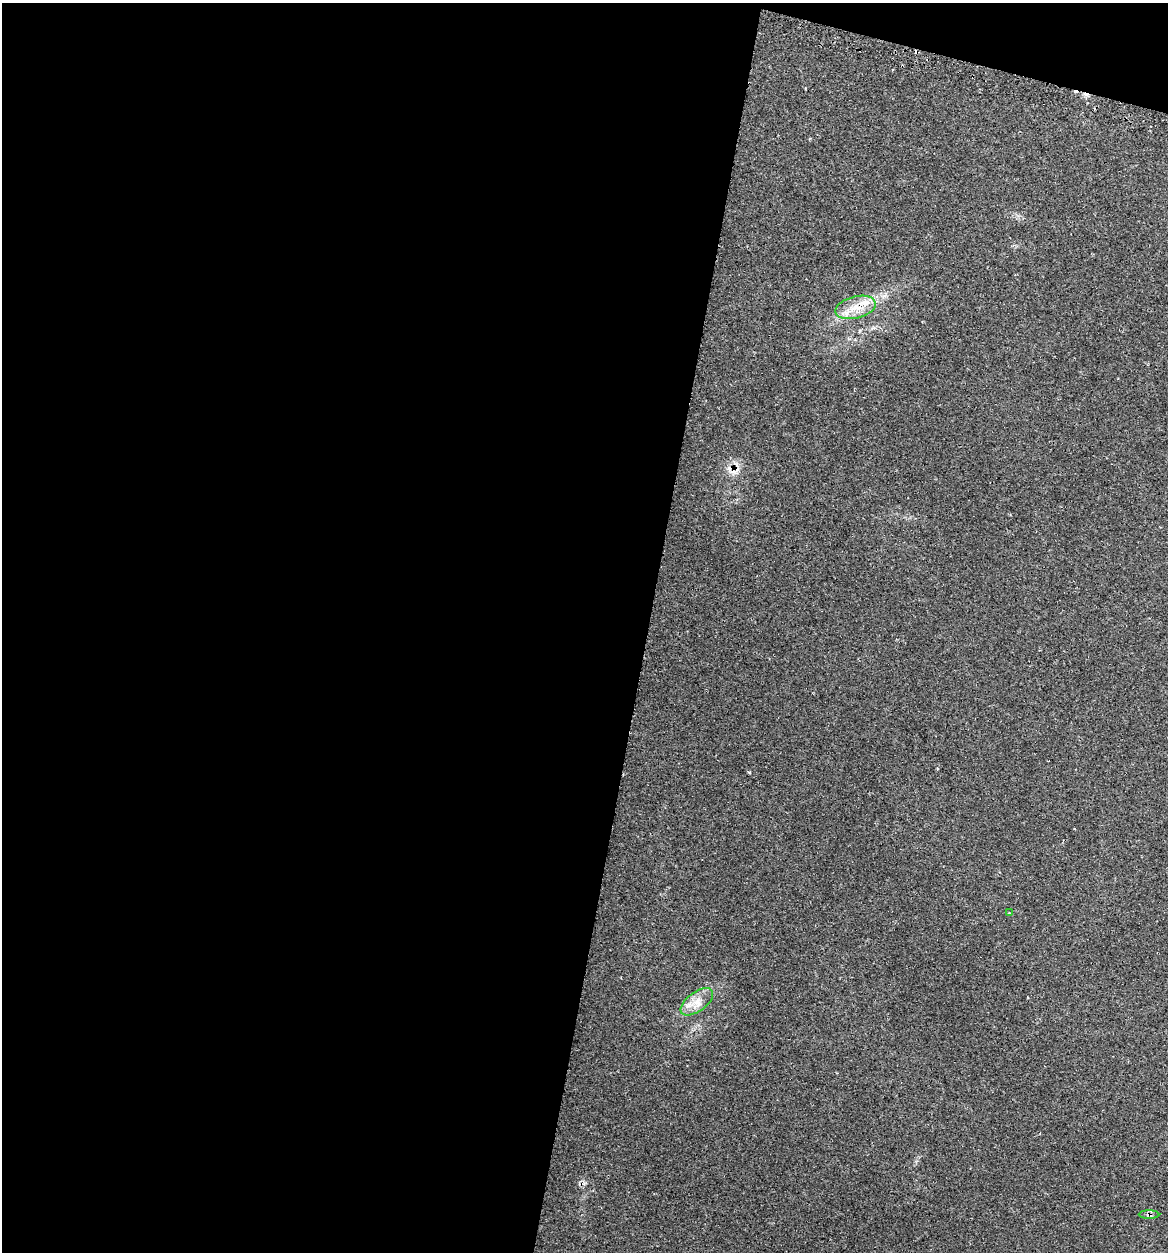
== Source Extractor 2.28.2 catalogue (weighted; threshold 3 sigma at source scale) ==
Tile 1 of 4 x 4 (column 1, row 1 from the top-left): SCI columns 123-1288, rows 3783-5032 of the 5031 x 5032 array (HDU 1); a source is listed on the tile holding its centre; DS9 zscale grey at full resolution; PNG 1170 x 1254 px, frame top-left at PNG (2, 3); each listed source drawn as its Kron ellipse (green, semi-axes under 4 px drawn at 4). Shown black and unused: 57% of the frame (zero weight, under 2 of 3 exposures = <1% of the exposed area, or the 3 px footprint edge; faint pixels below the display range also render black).
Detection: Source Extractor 2.28.2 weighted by HDU 2 'WHT'; one run over the whole footprint, this tile lists its part. Background 0.0666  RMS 0.0054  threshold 0.0243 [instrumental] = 3 sigma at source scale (4.5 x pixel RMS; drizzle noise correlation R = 1.50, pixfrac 1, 0.05/0.05 arcsec/px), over >= 5 px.
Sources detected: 9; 4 cosmic-ray / hot-pixel residue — neither listed nor drawn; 1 inside a brighter listed object's ellipse — not listed separately; the other 4 listed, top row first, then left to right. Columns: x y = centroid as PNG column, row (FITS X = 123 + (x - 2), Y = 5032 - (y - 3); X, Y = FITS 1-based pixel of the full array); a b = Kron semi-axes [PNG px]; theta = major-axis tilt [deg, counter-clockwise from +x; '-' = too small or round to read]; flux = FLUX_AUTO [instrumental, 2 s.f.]
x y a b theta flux
855 307 20 11 14 9.6
1009 913 3 3 - 0.42
697 1002 19 9 37 6.8
1149 1215 10 4 0 1.3
Overlapping masked pixels (flux is a lower limit): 1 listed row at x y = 1149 1215